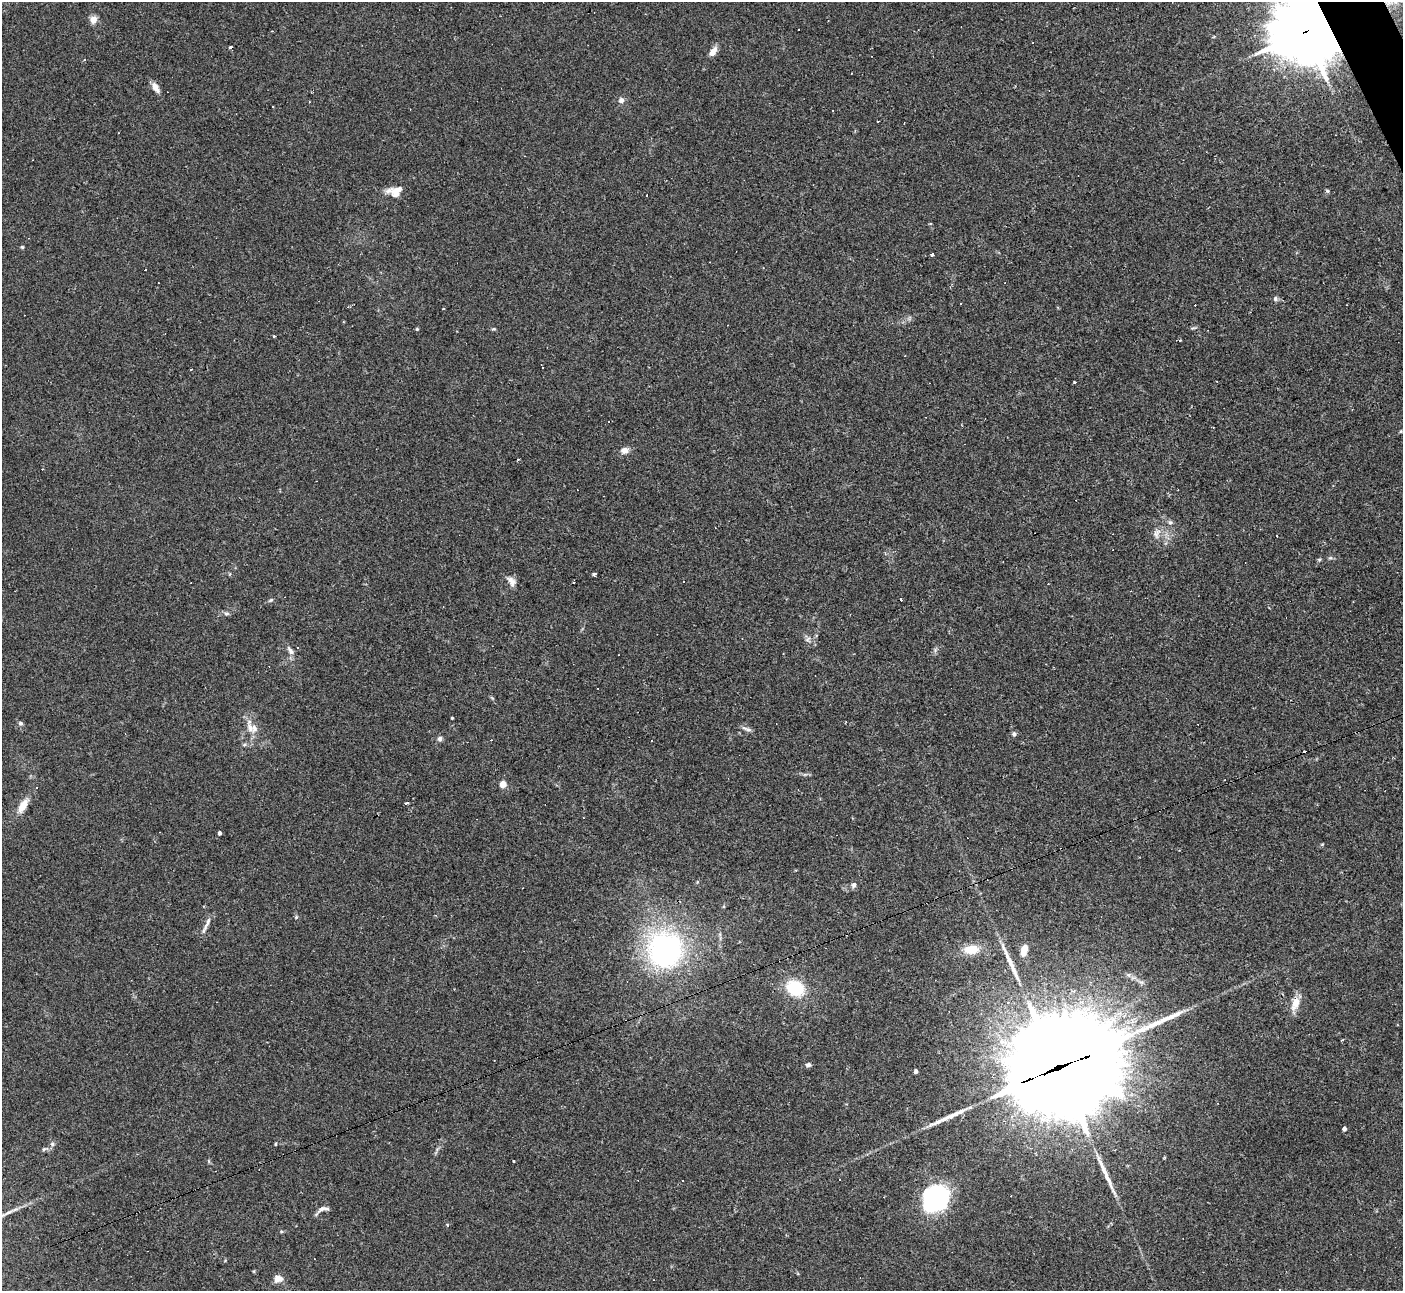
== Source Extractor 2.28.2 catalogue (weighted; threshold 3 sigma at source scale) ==
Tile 10 of 4 x 4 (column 2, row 3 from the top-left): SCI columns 1408-2808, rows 1574-2862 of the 5609 x 5597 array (HDU 1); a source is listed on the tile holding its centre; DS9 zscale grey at full resolution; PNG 1405 x 1293 px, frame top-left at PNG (2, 2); no overlay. Shown black and unused: <1% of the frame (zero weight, under 2 of 3 exposures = <1% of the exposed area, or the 3 px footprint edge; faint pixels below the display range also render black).
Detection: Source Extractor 2.28.2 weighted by HDU 2 'WHT'; one run over the whole footprint, this tile lists its part. Background 0.0523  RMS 0.0053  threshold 0.0239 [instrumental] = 3 sigma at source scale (4.5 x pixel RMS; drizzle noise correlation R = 1.50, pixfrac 1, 0.05/0.05 arcsec/px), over >= 5 px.
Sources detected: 99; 29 cosmic-ray / hot-pixel residue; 3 long thin detections or spike segments (spike, bleed or trail) — not listed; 1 inside a brighter listed object's ellipse — not listed separately; the other 66 listed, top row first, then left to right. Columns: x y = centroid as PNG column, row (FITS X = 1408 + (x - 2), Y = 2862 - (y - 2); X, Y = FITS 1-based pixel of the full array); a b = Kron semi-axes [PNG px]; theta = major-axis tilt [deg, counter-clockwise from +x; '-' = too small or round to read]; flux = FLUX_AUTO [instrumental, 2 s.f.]
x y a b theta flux
93 19 9 8 - 3.6
1305 32 24 21 -57 2300
231 48 3 3 - 7
713 52 12 6 57 4
84 59 4 3 - 0.62
155 87 16 7 -58 3.2
621 100 7 6 - 2.2
396 191 18 13 39 6.4
1327 191 5 4 - 0.71
22 247 4 4 - 0.62
932 255 4 3 - 7.8
145 270 3 2 - 0.52
1275 299 6 5 - 1.2
960 304 3 2 - 0.56
417 329 4 4 - 0.56
494 329 7 3 0 0.59
274 336 3 3 - 0.73
1180 340 3 3 - 0.77
542 367 3 3 - 0.73
191 370 3 2 - 0.46
1074 383 3 3 - 3.7
625 450 9 7 15 3.2
1170 522 6 5 - 1
1156 534 15 9 68 3.6
1330 558 6 4 18 0.75
1319 559 6 4 -18 0.6
594 574 4 3 - 2.8
511 581 15 8 -55 3.2
574 582 3 2 - 0.59
271 600 6 5 - 0.79
226 613 7 6 - 1.2
808 639 9 5 47 1.5
290 651 14 6 -54 2.5
452 718 3 3 - 0.54
20 723 6 5 - 1.1
254 728 14 10 88 4.6
746 729 15 4 -21 1.7
1014 734 6 5 - 1.2
440 739 7 6 - 1.3
503 784 4 4 - 8.7
407 803 4 3 - 1.8
23 805 15 7 58 7.4
219 833 4 3 - 1.4
795 870 4 3 - 0.41
854 885 7 5 66 1.6
296 917 5 4 - 0.64
208 922 18 5 69 2.9
971 949 14 9 5 10
1024 949 11 6 74 6
665 950 29 29 - 120
795 988 15 12 -32 25
1295 1003 17 9 67 6.7
1343 1040 3 3 - 0.5
808 1065 7 5 -1 1.3
1057 1068 47 29 20 16000
916 1071 4 4 - 1.7
1344 1129 4 4 - 1.8
52 1144 6 5 - 1.1
275 1144 5 3 - 0.49
44 1149 6 5 - 0.89
514 1161 3 2 - 0.39
839 1179 2 2 - 0.62
936 1198 26 22 42 68
322 1208 19 5 41 2.1
281 1231 6 4 0 0.58
278 1279 12 9 6 3.3
Overlapping masked pixels (flux is a lower limit): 2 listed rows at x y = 1305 32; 1057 1068
Isophote crosses this tile's border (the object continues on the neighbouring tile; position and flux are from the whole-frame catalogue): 1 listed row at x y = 1305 32